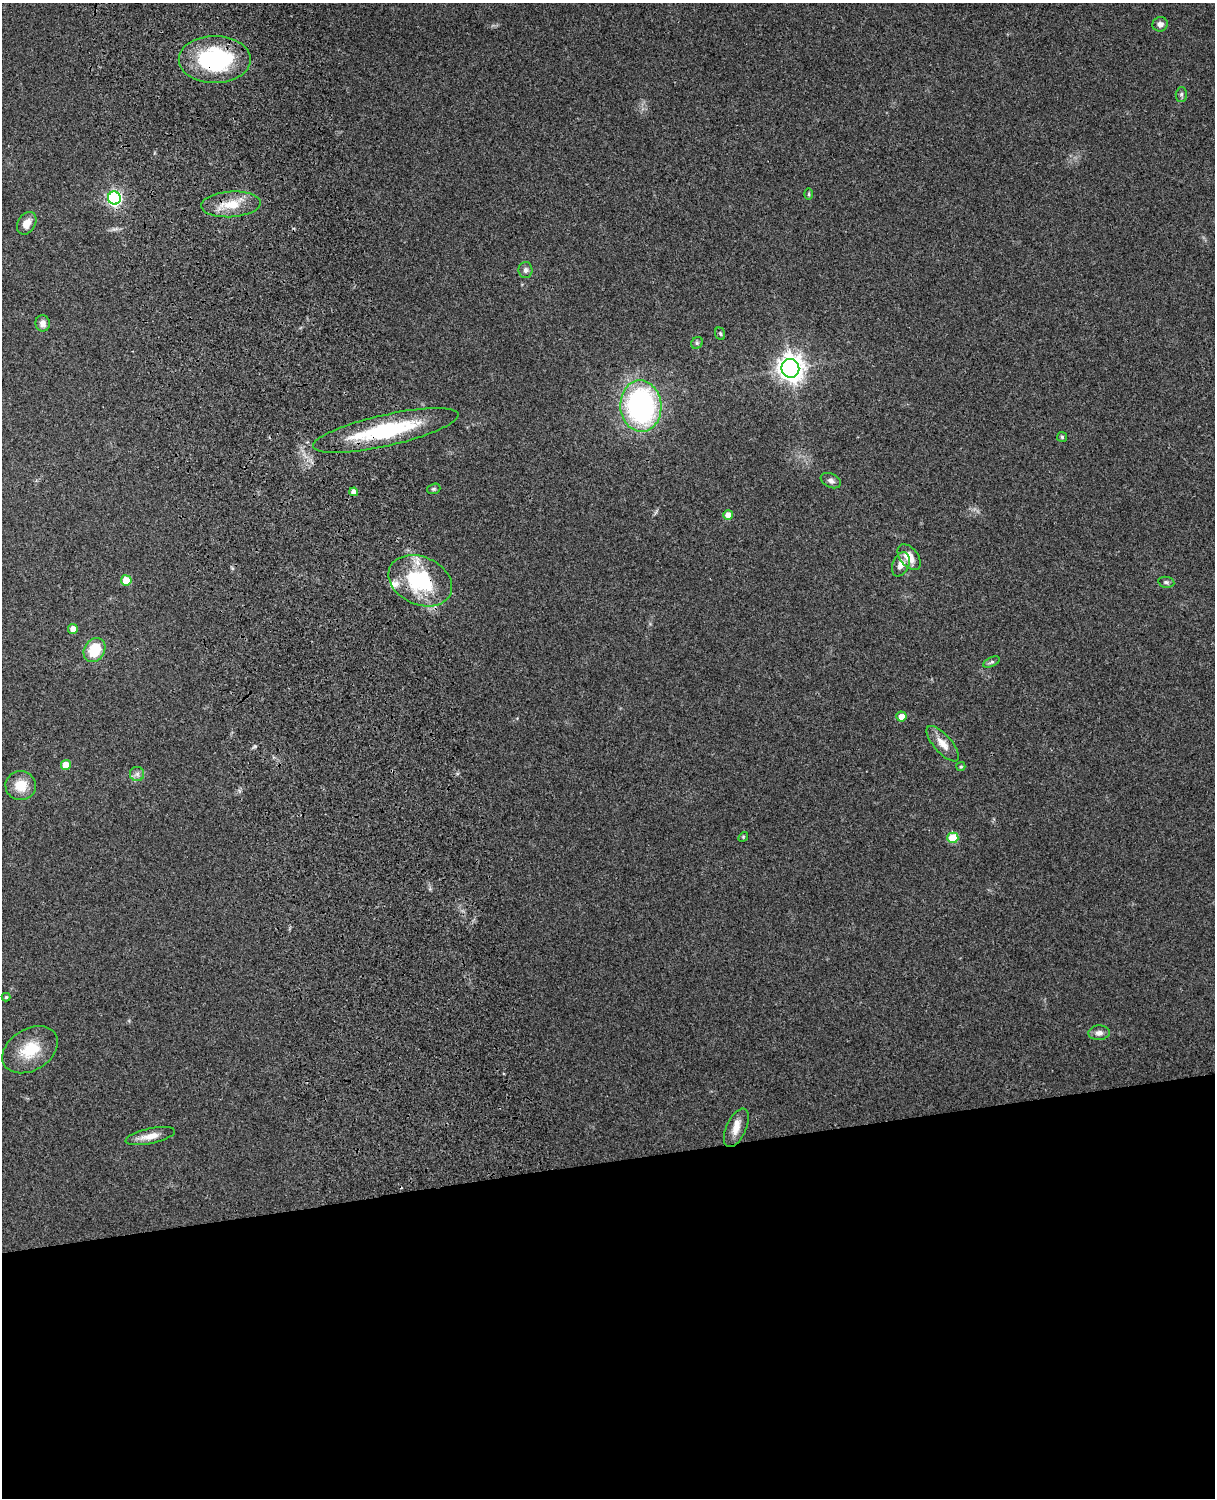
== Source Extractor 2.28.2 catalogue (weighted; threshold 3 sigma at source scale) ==
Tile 11 of 4 x 3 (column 3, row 3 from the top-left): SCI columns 2543-3755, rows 164-1659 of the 5088 x 4927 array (HDU 1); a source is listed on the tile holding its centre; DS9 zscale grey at full resolution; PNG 1217 x 1500 px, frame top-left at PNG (2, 3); each listed source drawn as its Kron ellipse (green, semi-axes under 4 px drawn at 4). Shown black and unused: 23% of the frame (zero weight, under 3 of 4 exposures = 6% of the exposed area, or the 3 px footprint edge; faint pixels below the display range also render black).
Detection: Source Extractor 2.28.2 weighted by HDU 2 'WHT'; one run over the whole footprint, this tile lists its part. Background 0.217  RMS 0.0083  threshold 0.0375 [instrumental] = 3 sigma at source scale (4.5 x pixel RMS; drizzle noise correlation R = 1.50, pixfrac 1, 0.05/0.05 arcsec/px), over >= 5 px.
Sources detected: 42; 2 inside a brighter listed object's ellipse — not listed separately; the other 40 listed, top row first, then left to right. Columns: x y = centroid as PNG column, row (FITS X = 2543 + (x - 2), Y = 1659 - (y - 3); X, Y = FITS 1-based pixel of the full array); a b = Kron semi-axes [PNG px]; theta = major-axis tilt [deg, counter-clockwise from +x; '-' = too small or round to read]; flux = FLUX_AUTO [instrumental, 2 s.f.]
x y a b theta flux
1160 24 8 7 - 3.4
215 60 36 23 0 94
1181 94 7 5 88 1.8
809 194 6 4 90 0.98
114 198 6 6 - 200
231 204 30 13 4 20
27 223 12 8 58 8.1
525 270 8 7 - 2.8
43 323 8 7 - 4.2
720 334 6 4 -69 1.4
697 343 6 5 - 1.5
790 368 9 9 - 780
641 406 26 20 -86 180
386 430 74 15 13 83
1062 437 5 5 - 1.3
831 481 11 7 -24 3.1
434 489 7 5 19 1.3
354 492 4 4 - 4.4
728 515 5 5 - 6.6
909 557 15 9 -52 11
901 564 13 8 68 6.8
126 580 5 5 - 18
420 581 33 24 -24 70
1166 582 8 5 -10 1.8
73 629 5 5 - 7.1
94 650 13 10 58 25
991 662 9 4 25 1.9
901 716 5 5 - 6.3
943 744 22 9 -49 9.5
66 765 5 5 - 16
961 767 4 4 - 1.2
137 774 7 7 - 2.9
21 786 15 14 - 15
743 837 5 4 - 0.97
953 838 5 5 - 25
6 997 4 4 - 1.2
1099 1033 11 7 3 4.2
30 1050 30 20 31 27
736 1128 20 10 65 8.9
150 1136 25 7 12 9.4
Overlapping masked pixels (flux is a lower limit): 4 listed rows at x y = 215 60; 231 204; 386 430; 420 581